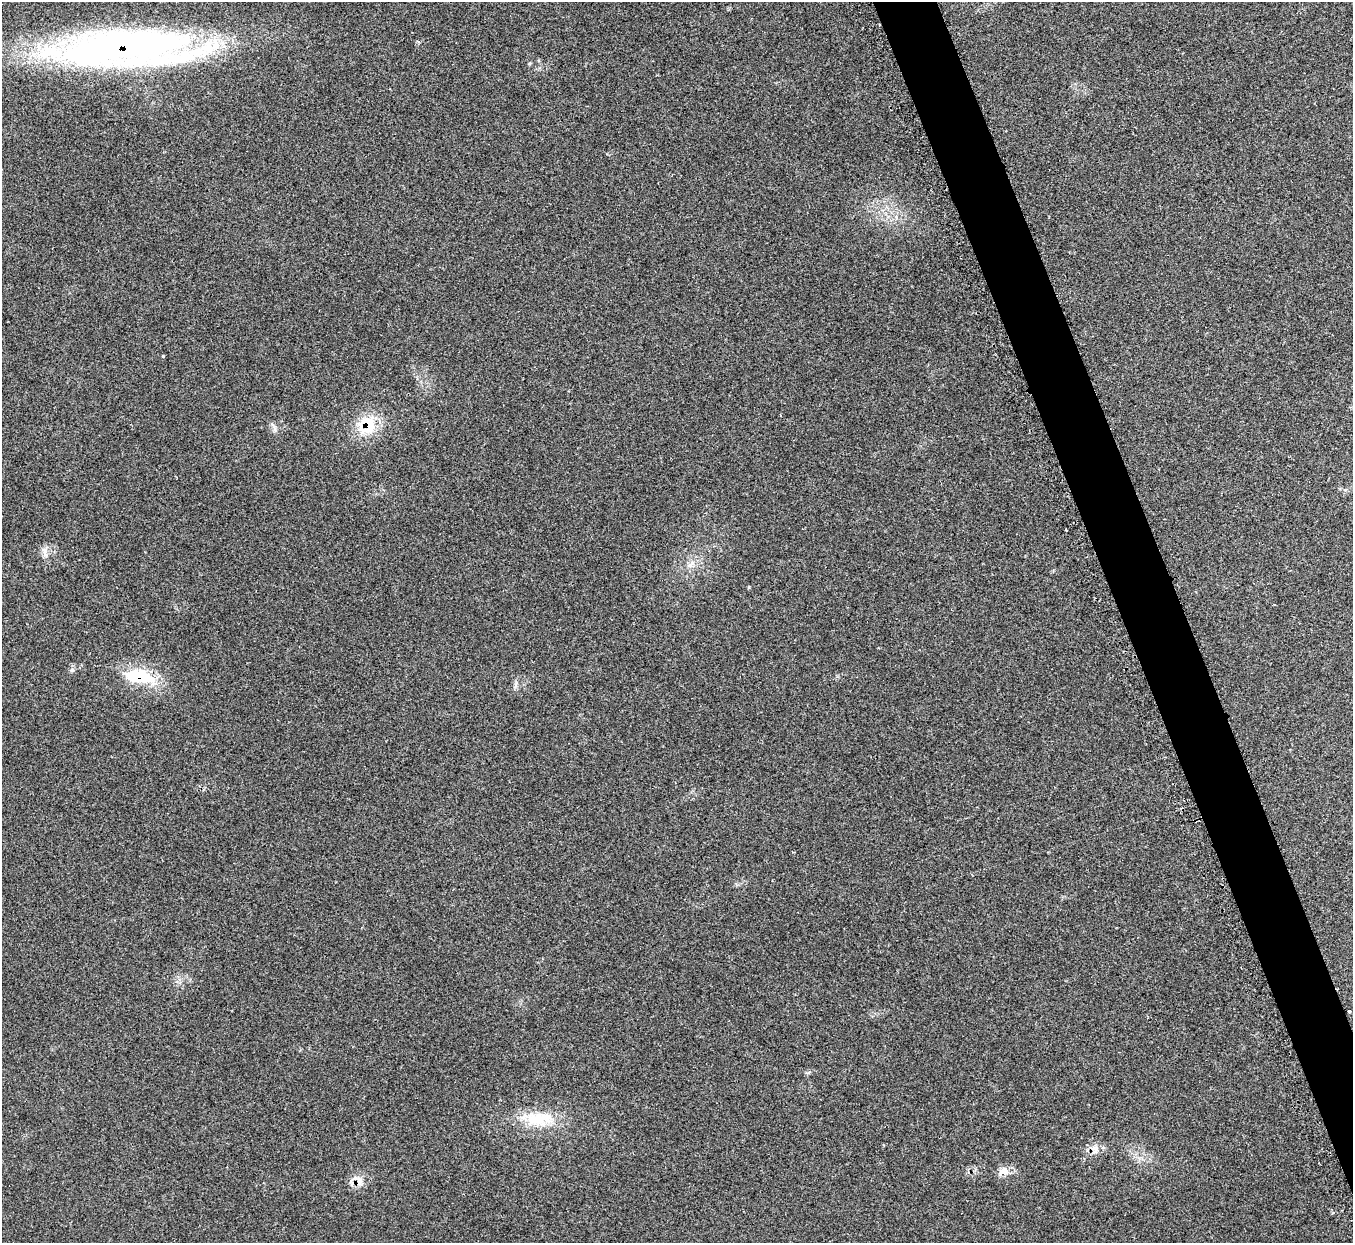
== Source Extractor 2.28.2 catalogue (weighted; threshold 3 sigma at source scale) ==
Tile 6 of 4 x 4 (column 2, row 2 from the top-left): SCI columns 1382-2732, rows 2667-3907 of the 5461 x 5457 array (HDU 1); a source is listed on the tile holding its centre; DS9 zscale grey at full resolution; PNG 1355 x 1245 px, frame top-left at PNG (2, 2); no overlay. Shown black and unused: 4% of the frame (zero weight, under 2 of 3 exposures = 3% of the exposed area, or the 3 px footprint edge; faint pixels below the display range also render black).
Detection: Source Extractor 2.28.2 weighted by HDU 2 'WHT'; one run over the whole footprint, this tile lists its part. Background 0.152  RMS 0.0095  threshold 0.0428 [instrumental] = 3 sigma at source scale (4.5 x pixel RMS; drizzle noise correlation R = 1.50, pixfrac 1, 0.05/0.05 arcsec/px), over >= 5 px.
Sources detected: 13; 1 long thin detection or spike segment (spike, bleed or trail) — not listed; the other 12 listed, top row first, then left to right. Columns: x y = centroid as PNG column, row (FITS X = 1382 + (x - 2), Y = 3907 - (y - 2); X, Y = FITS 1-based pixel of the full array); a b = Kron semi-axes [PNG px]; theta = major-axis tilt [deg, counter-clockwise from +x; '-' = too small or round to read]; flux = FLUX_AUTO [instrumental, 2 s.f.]
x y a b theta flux
123 46 168 34 4 490
163 356 3 3 - 2
367 425 27 25 17 33
1066 530 3 3 - 1.7
45 552 18 5 -75 4.8
691 564 14 6 41 5.4
140 676 41 17 -8 44
1349 1011 3 3 - 1.7
535 1119 33 19 -9 33
1094 1152 11 7 35 5.5
1003 1171 16 10 8 7.5
359 1181 12 9 78 7.3
Overlapping masked pixels (flux is a lower limit): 3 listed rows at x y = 123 46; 367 425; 140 676
Unlisted compact peaks at least as high as the median listed source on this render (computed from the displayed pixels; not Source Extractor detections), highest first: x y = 72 670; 749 587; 275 429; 516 683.